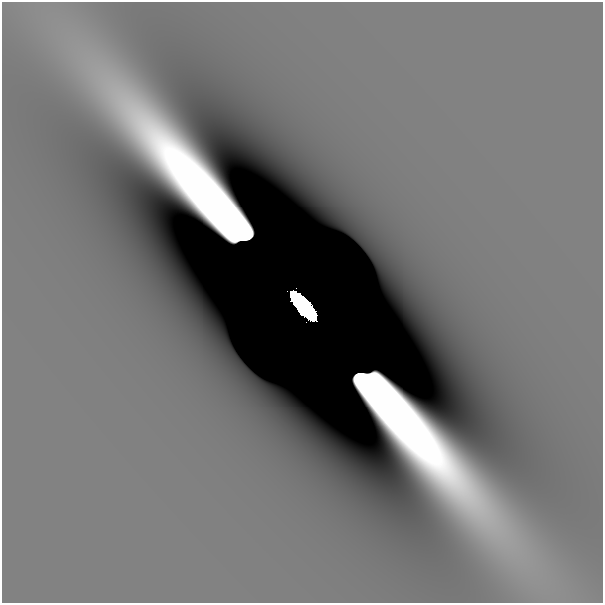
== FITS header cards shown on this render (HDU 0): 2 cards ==
NAXIS1  =                  601
NAXIS2  =                  601

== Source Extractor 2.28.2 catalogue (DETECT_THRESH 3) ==
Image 601 x 601 px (HDU 0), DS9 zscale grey, 1 PNG px = 1 image px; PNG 605 x 605 px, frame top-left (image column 1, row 601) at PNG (2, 2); no overlay
Background -1.06e-10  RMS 7.4e-11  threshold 2.23e-10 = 3 sigma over >= 5 px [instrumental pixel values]
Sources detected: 4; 3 with non-positive FLUX_AUTO (blend fragments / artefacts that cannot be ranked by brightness) are not listed; the other 1 listed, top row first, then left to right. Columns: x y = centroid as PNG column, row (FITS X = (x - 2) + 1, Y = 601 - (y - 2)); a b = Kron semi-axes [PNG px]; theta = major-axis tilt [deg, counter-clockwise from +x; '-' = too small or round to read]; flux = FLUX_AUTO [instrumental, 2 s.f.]
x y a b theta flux
303 306 26 9 -49 14
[3 non-positive-flux detections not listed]